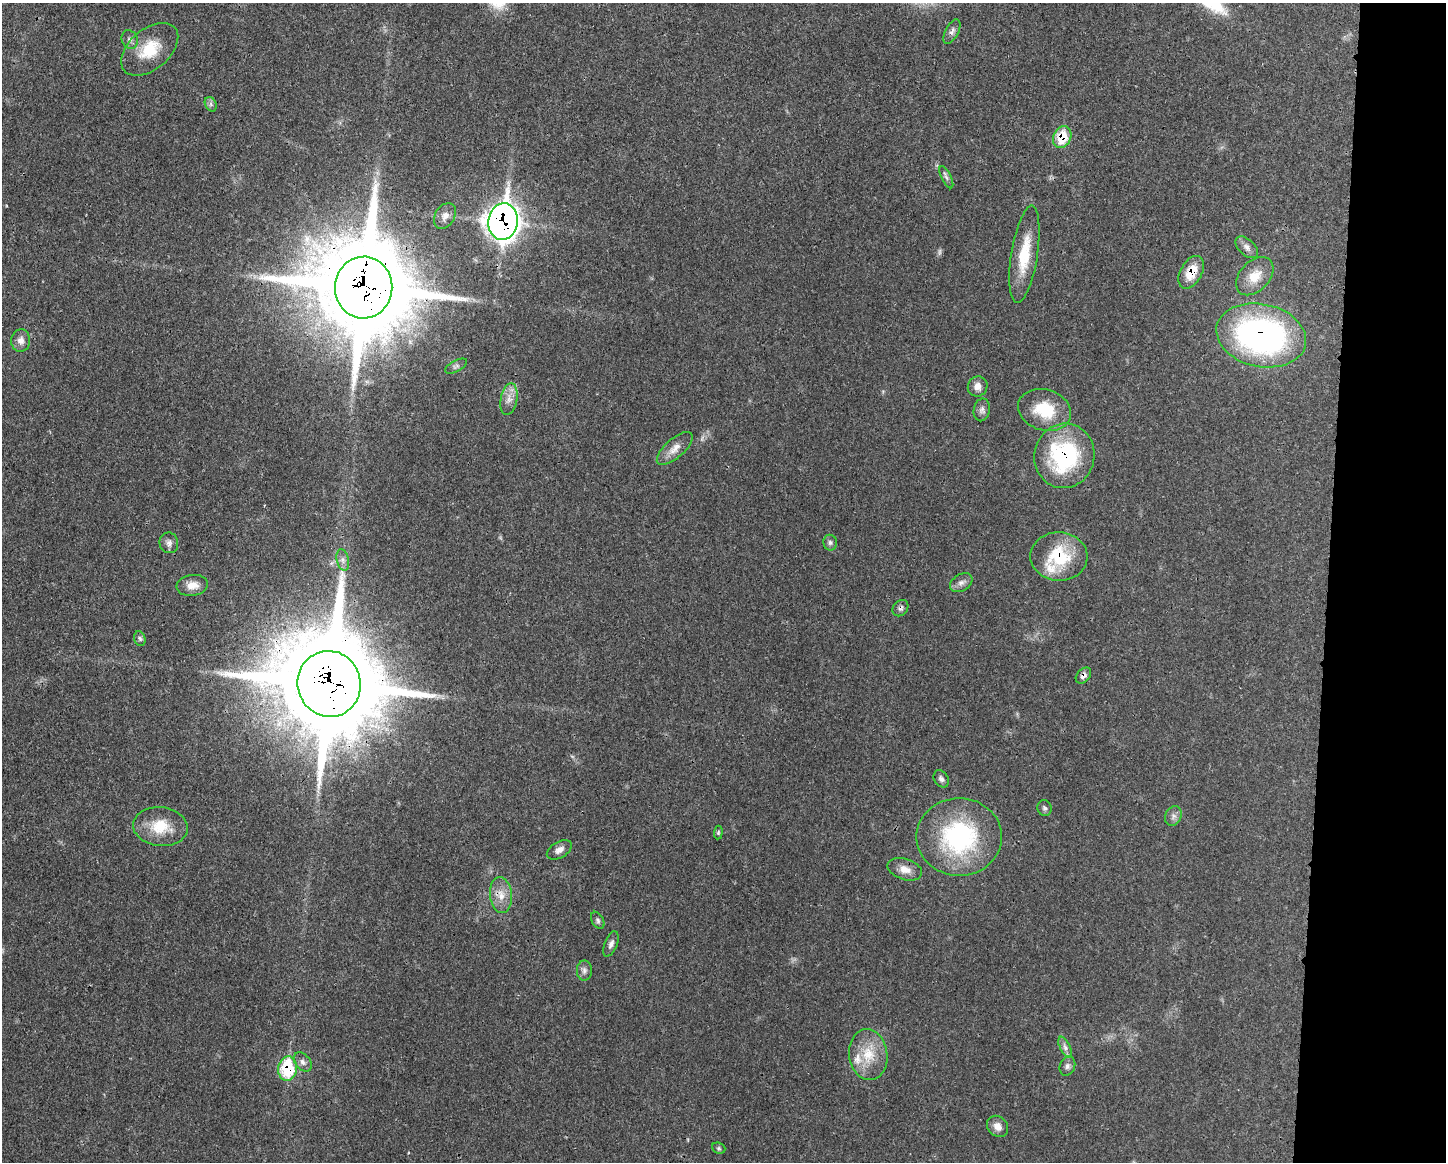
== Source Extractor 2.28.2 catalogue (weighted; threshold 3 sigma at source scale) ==
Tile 9 of 3 x 4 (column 3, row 3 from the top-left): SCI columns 3004-4447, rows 1171-2330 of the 4673 x 4659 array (HDU 1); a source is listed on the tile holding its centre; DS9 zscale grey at full resolution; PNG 1448 x 1164 px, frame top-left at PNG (2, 3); each listed source drawn as its Kron ellipse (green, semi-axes under 4 px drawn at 4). Shown black and unused: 8% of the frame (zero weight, under 3 of 4 exposures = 1% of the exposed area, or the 3 px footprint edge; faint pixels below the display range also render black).
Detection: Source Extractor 2.28.2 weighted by HDU 2 'WHT'; one run over the whole footprint, this tile lists its part. Background 0.0207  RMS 0.0023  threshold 0.0103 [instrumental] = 3 sigma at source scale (4.5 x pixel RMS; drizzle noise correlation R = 1.50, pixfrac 1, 0.05/0.05 arcsec/px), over >= 5 px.
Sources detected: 54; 1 too faint to see at this stretch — neither listed nor drawn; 2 inside a brighter listed object's ellipse — not listed separately; the other 51 listed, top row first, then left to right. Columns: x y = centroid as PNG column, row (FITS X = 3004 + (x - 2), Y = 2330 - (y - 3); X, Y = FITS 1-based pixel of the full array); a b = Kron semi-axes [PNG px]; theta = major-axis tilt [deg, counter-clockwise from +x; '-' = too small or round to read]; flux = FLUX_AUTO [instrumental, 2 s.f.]
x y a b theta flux
952 32 13 6 62 0.96
130 40 9 8 - 0.93
150 49 33 20 40 8.1
211 104 7 5 -62 0.58
1062 137 11 9 66 6.5
946 177 12 5 -63 0.65
445 216 14 10 58 1.7
503 221 18 15 81 220
1247 247 13 8 -43 1.2
1024 254 49 13 81 8.8
1191 272 18 10 61 4.9
1255 276 22 14 47 4.4
364 288 31 29 -89 4100
1261 335 45 31 -12 71
21 340 11 9 82 1.5
456 366 12 5 28 0.66
978 386 10 9 - 1.6
509 399 16 8 80 1.9
982 410 11 8 79 1
1045 410 27 20 -17 9.1
675 448 22 9 41 2.4
1064 456 32 30 76 27
169 543 10 9 - 1
830 543 8 7 - 0.63
1059 556 28 24 -3 12
343 560 11 6 -77 1.1
961 583 12 8 31 1.2
192 585 15 10 9 2.4
900 608 9 7 48 0.67
140 639 7 5 -72 0.51
1083 676 9 6 48 0.99
329 684 33 31 -73 4500
941 779 9 7 -55 0.83
1045 808 8 7 - 0.59
1173 816 10 8 66 1
160 827 27 19 -6 6.8
718 833 7 4 84 0.34
959 837 43 39 0 32
559 850 14 8 30 1.3
905 869 18 10 -17 2.4
501 895 18 11 -83 2.9
598 920 9 6 -61 0.56
611 944 13 6 68 0.99
584 970 10 7 90 0.91
1065 1047 11 5 -64 0.9
868 1055 25 19 -82 6.6
303 1062 11 7 -50 0.96
1067 1066 10 7 67 0.83
287 1069 12 9 83 13
998 1126 11 9 -46 1.7
719 1148 7 5 -21 0.41
Overlapping masked pixels (flux is a lower limit): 11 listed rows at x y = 1062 137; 503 221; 1191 272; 364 288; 1261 335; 1064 456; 1059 556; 900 608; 1083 676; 329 684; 287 1069